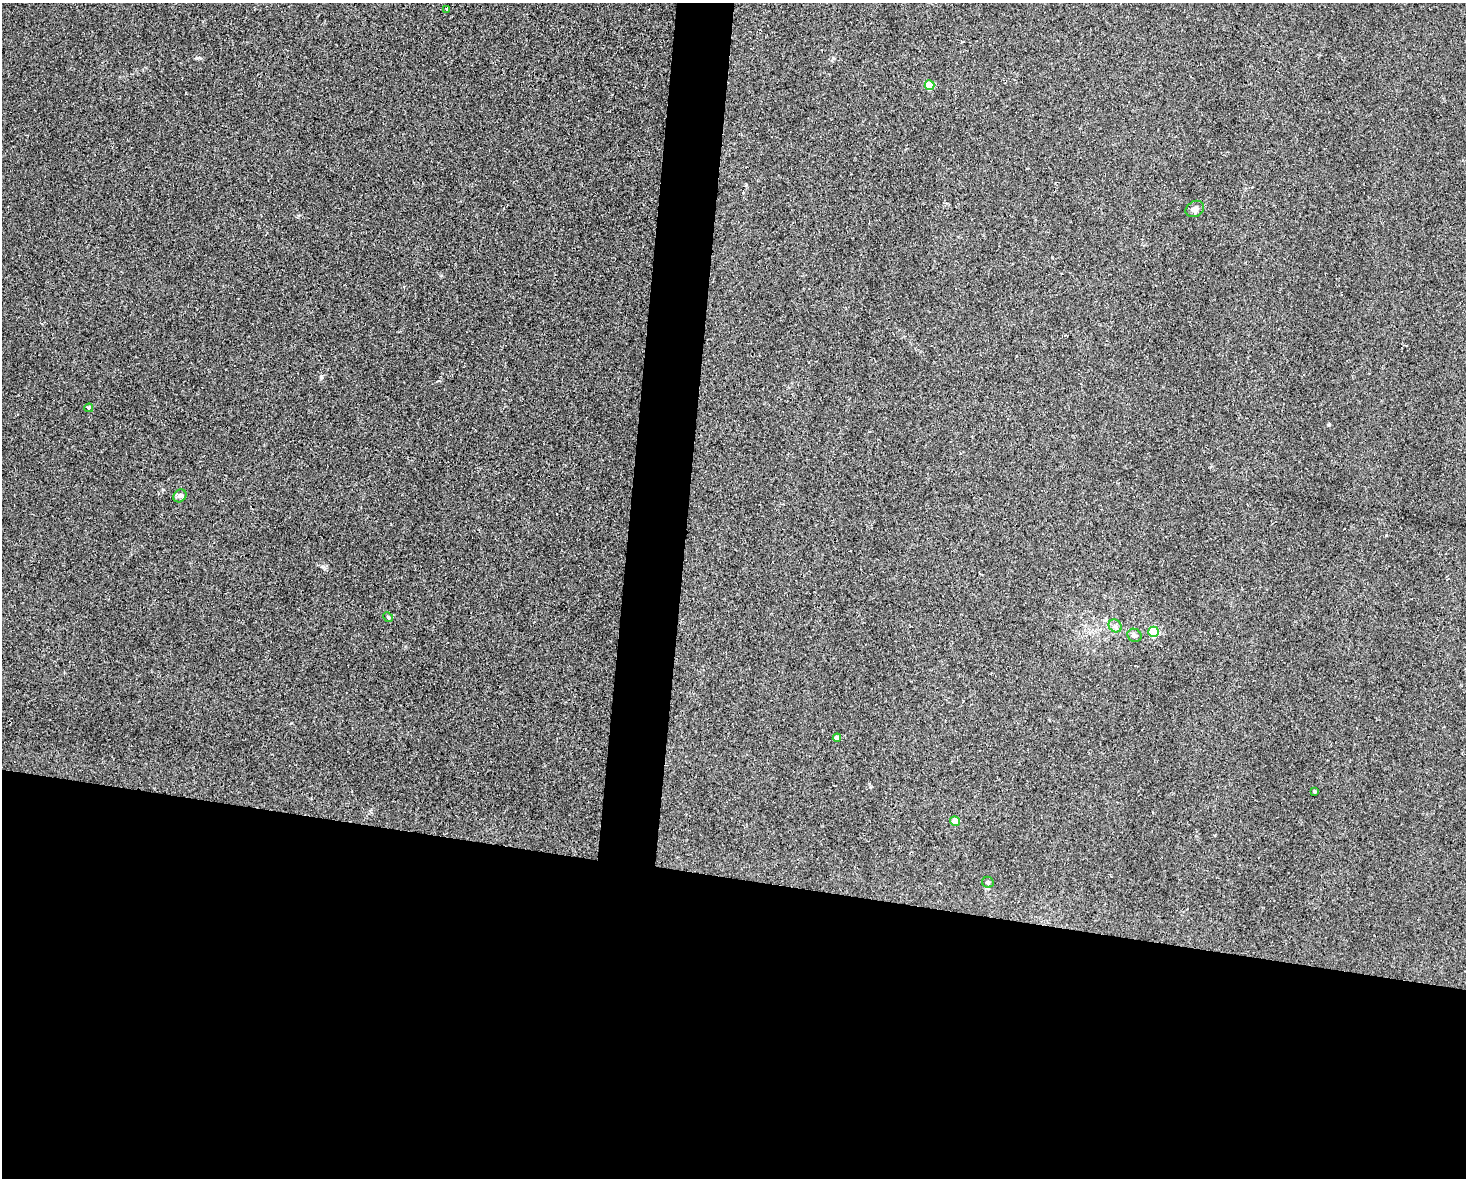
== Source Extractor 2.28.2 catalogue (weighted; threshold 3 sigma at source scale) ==
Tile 11 of 3 x 4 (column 2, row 4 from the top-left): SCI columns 1577-3040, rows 15-1190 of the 4725 x 4717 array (HDU 1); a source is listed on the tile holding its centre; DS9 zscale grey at full resolution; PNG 1468 x 1180 px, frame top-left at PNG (2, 3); each listed source drawn as its Kron ellipse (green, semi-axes under 4 px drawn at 4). Shown black and unused: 28% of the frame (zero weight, under 2 of 3 exposures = <1% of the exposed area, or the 3 px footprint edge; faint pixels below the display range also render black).
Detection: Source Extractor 2.28.2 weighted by HDU 2 'WHT'; one run over the whole footprint, this tile lists its part. Background 0.0324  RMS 0.0057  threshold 0.0256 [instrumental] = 3 sigma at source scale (4.5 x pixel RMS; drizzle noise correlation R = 1.50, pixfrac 1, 0.05/0.05 arcsec/px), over >= 5 px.
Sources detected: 13; all 13 listed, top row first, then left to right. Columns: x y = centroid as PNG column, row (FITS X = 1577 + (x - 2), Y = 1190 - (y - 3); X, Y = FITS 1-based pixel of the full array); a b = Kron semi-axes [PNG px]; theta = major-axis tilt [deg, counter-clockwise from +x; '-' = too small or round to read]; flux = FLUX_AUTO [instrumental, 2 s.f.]
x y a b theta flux
447 9 3 3 - 1.1
929 85 5 5 - 17
1195 209 9 7 28 2.4
89 408 4 3 - 0.88
180 496 7 6 - 1.4
388 617 5 4 - 0.71
1115 626 7 6 - 1.4
1154 632 5 5 - 40
1134 635 7 6 - 1.4
837 738 4 4 - 2.9
1314 791 4 3 - 0.78
955 821 5 4 - 10
988 882 6 5 - 1.2
Unlisted compact peaks at least as high as the median listed source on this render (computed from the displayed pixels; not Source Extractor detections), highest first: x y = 197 58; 321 377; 323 567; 1329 425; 833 58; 1386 535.